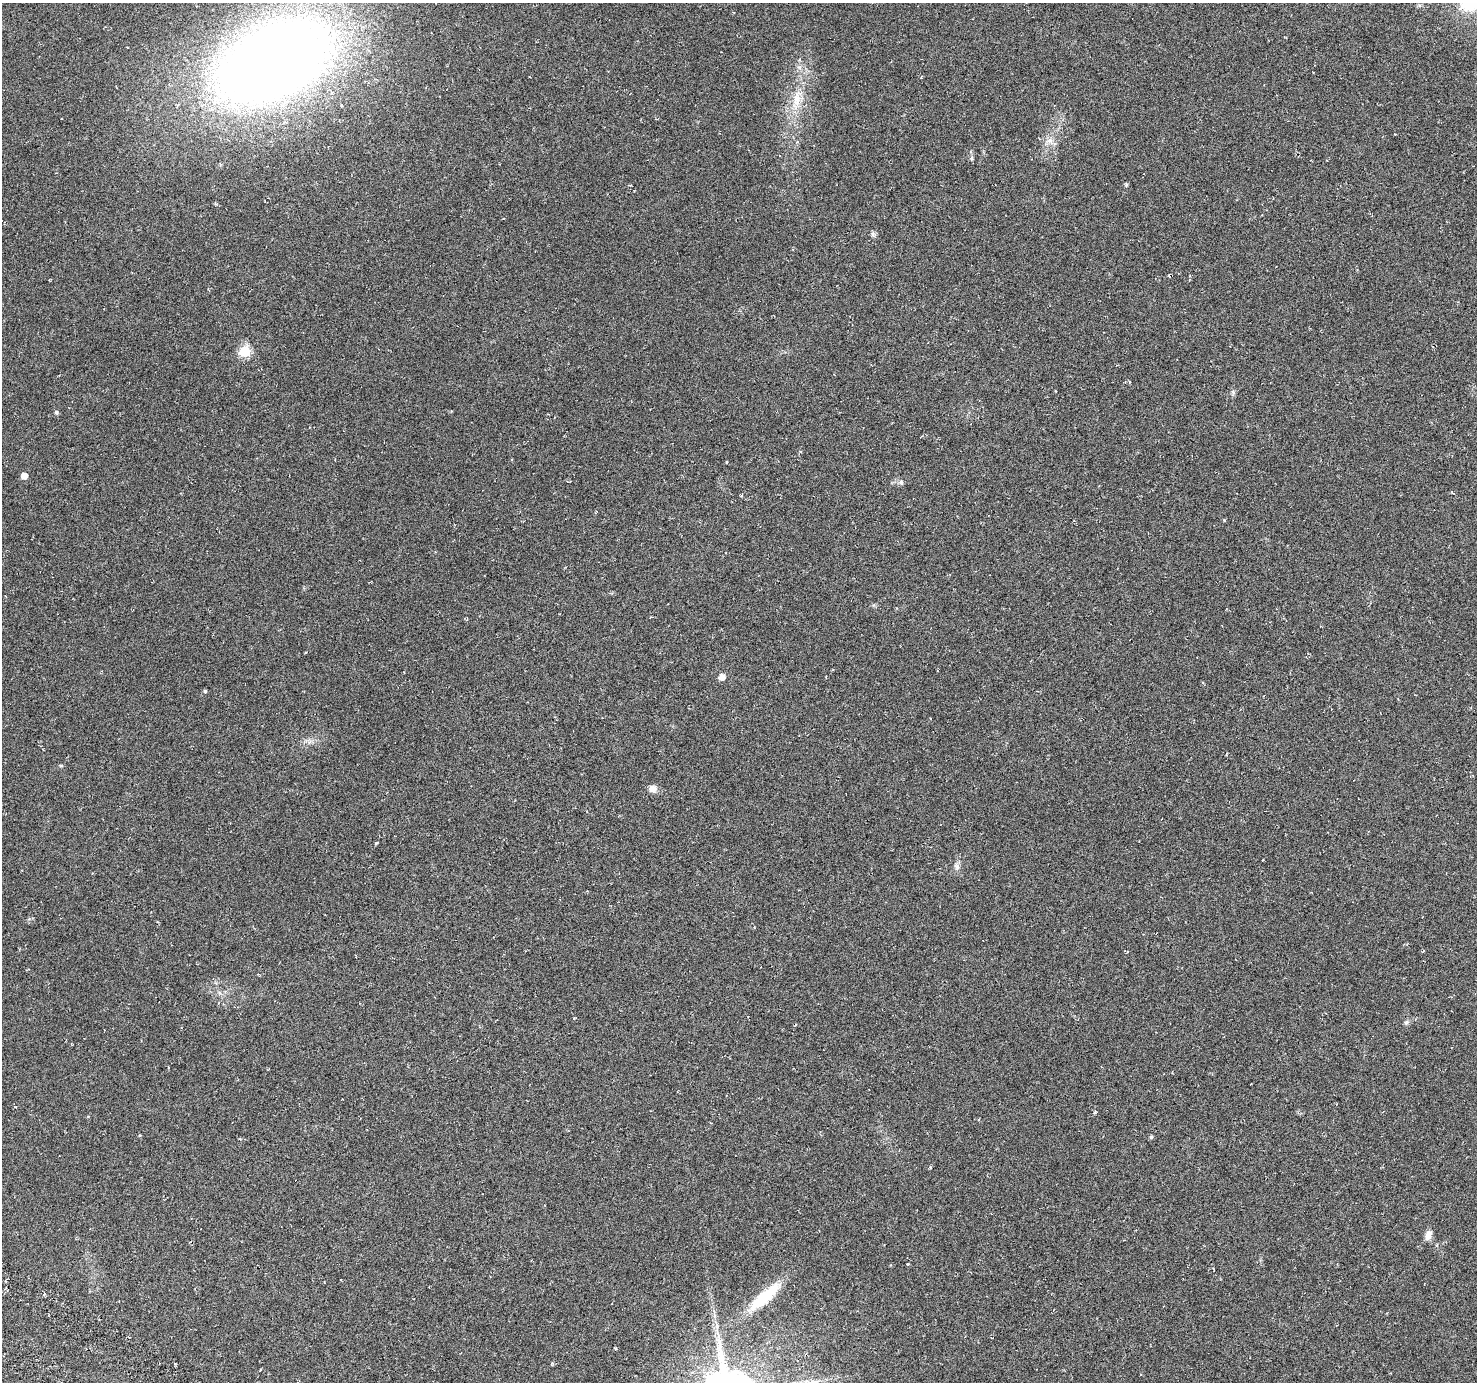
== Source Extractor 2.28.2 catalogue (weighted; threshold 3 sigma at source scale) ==
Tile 7 of 4 x 4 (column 3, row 2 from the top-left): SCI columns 2983-4457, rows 2999-4378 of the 5972 x 6063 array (HDU 1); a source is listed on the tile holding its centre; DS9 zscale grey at full resolution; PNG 1479 x 1384 px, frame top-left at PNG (2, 3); no overlay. Nothing masked; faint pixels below the display range render black.
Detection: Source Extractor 2.28.2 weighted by HDU 2 'WHT'; one run over the whole footprint, this tile lists its part. Background -0.00391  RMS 0.0056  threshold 0.0231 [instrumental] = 3 sigma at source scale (4.09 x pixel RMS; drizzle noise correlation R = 1.36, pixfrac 0.8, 0.0396/0.0396 arcsec/px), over >= 5 px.
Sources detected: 28; all 28 listed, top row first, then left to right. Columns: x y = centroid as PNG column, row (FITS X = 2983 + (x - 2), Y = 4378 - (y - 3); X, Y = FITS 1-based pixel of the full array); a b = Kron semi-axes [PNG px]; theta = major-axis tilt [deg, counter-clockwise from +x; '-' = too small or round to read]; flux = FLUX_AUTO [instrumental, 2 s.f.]
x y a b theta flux
1470 3 30 23 14 23
274 60 89 51 27 830
797 99 33 11 79 12
1050 141 9 8 - 3
971 158 6 4 89 0.79
1126 184 5 5 - 0.6
873 234 7 6 - 1.2
1169 275 4 3 - 0.42
245 351 6 6 - 40
56 412 6 5 - 0.74
24 476 5 5 - 4.6
901 483 8 5 -63 1.1
741 495 3 3 - 0.65
1224 520 4 3 - 0.42
722 677 6 5 - 3.8
205 691 5 5 - 0.83
652 789 9 8 - 3.2
376 843 4 3 - 0.5
957 867 10 7 -69 1.9
574 1018 3 3 - 0.42
1406 1022 7 5 43 1
1095 1112 5 3 - 0.6
140 1135 4 3 - 0.37
1151 1137 5 4 - 0.87
1428 1235 11 7 73 3.6
764 1297 39 11 42 23
717 1326 7 4 -72 1.1
816 1382 7 6 - 1.4
Isophote crosses this tile's border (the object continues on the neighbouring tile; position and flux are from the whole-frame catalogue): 2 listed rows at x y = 1470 3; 816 1382